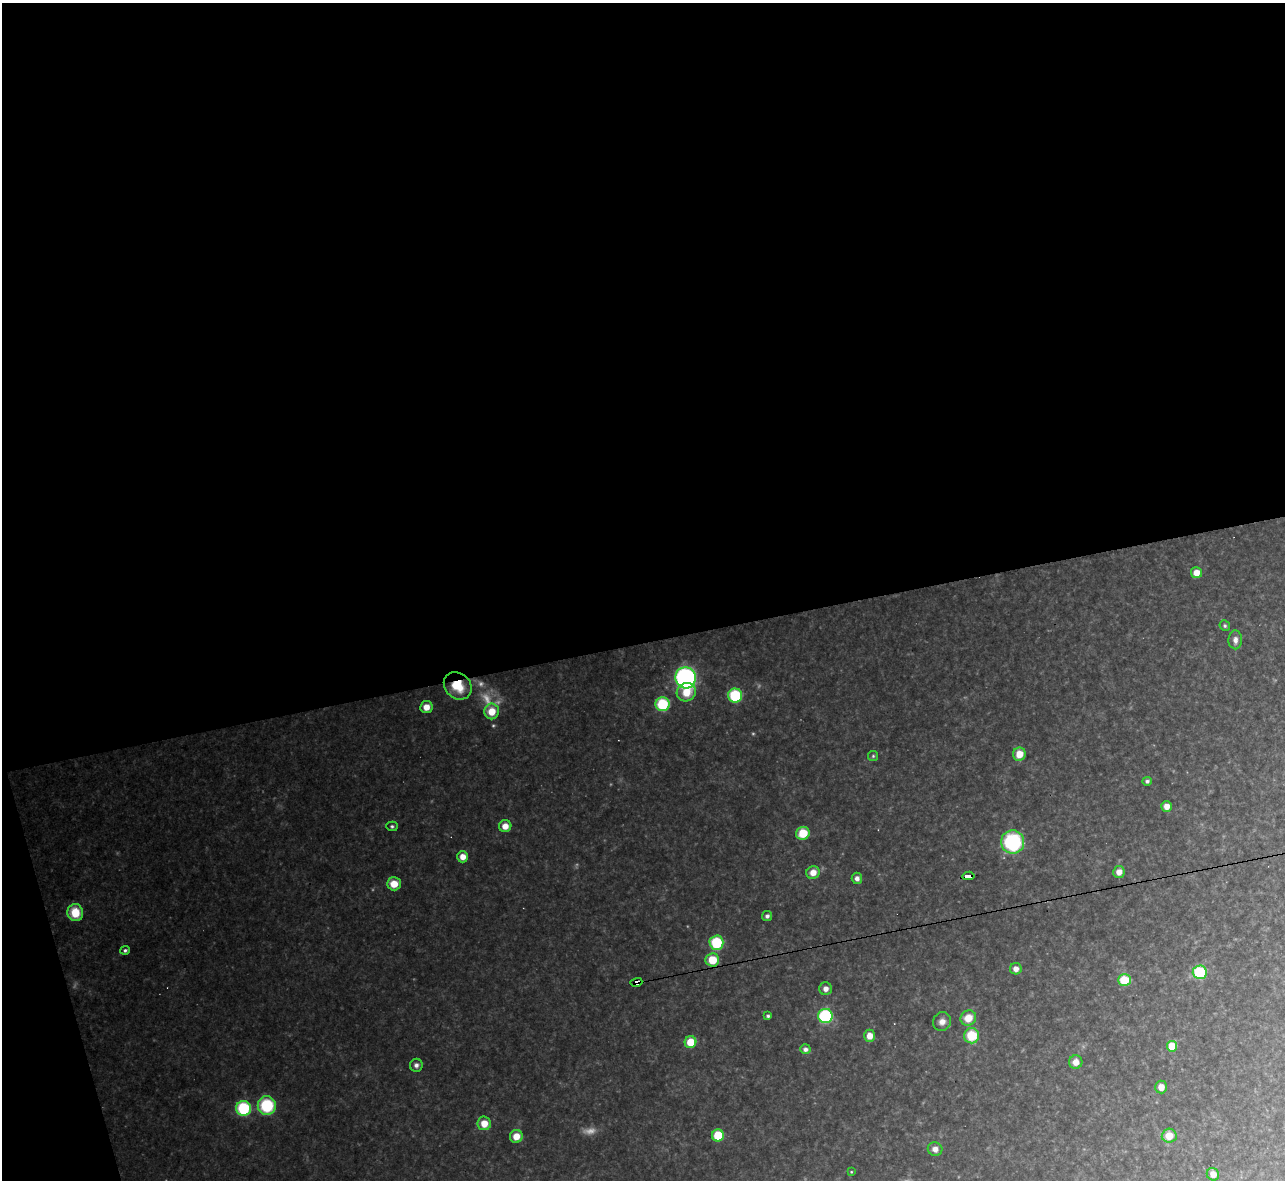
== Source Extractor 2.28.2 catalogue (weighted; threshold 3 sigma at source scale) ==
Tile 1 of 4 x 4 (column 1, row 1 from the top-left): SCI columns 1-1283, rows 3678-4855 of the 5133 x 5115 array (HDU 1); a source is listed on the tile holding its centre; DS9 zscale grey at full resolution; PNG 1287 x 1182 px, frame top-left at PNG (2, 3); each listed source drawn as its Kron ellipse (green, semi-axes under 4 px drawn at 4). Shown black and unused: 56% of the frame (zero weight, under 3 of 4 exposures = <1% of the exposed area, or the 3 px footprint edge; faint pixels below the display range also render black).
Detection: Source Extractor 2.28.2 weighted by HDU 2 'WHT'; one run over the whole footprint, this tile lists its part. Background 0.319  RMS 0.019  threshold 0.0867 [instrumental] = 3 sigma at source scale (4.5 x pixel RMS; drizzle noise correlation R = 1.50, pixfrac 1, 0.05/0.05 arcsec/px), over >= 5 px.
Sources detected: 61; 6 too faint to see at this stretch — neither listed nor drawn; the other 55 listed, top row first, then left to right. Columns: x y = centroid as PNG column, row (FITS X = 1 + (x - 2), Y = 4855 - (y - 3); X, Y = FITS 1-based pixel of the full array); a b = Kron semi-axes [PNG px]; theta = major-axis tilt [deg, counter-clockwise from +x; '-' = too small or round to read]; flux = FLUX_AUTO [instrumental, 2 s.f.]
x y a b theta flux
1196 573 5 5 - 19
1225 626 5 5 - 3.6
1235 640 9 7 89 9.4
686 678 10 10 - 480
458 686 15 12 -43 56
686 692 10 9 - 35
735 696 7 7 - 120
662 704 7 7 - 110
426 707 6 6 - 20
492 711 8 7 - 36
1019 754 7 6 - 29
873 756 5 5 - 2.9
1147 781 5 4 - 4.5
1167 806 5 5 - 14
392 826 5 5 - 3.7
505 826 6 6 - 18
803 833 7 6 - 47
1013 842 11 11 - 200
463 857 5 5 - 17
813 872 7 6 - 19
1119 872 6 5 - 15
968 876 6 4 7 97
857 878 6 5 - 7.5
394 884 7 6 - 30
75 913 8 8 - 50
767 916 5 5 - 5.9
716 943 7 7 - 100
125 950 5 4 - 4.5
712 960 7 6 - 47
1016 969 6 5 - 12
1200 972 7 7 - 110
1124 980 6 6 - 56
636 982 6 4 16 180
825 989 6 6 - 11
768 1016 4 3 - 3.8
825 1016 7 7 - 190
968 1018 8 7 - 28
942 1022 9 9 - 12
870 1036 6 5 - 19
972 1036 7 7 - 59
690 1042 6 6 - 44
1172 1046 5 5 - 58
805 1049 5 4 - 8.1
1076 1062 6 6 - 17
416 1065 6 6 - 7.6
1161 1087 6 6 - 16
267 1105 9 9 - 110
244 1108 7 7 - 150
484 1123 7 7 - 27
718 1135 6 6 - 61
516 1136 6 6 - 26
1169 1136 7 7 - 27
935 1149 7 6 - 11
851 1172 4 3 - 1.8
1213 1174 6 6 - 16
Overlapping masked pixels (flux is a lower limit): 3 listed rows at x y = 458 686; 968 876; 636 982